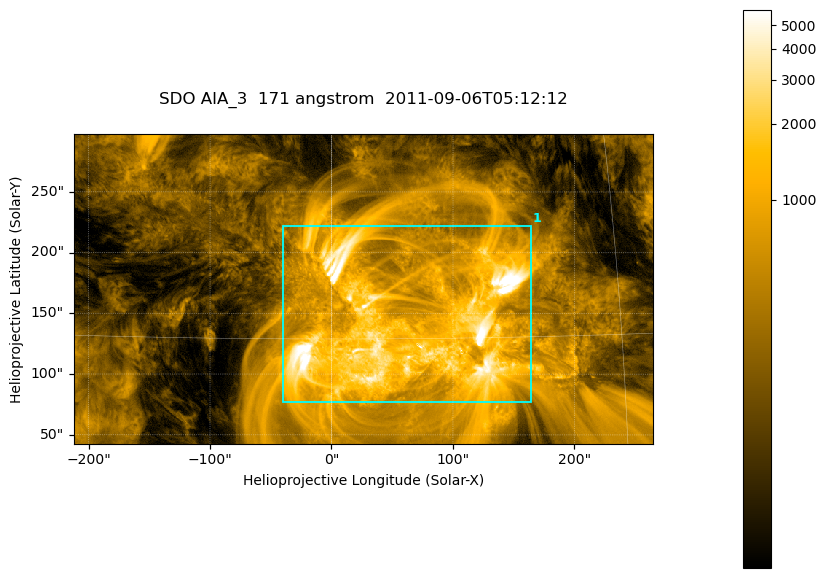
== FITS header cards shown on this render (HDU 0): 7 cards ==
TELESCOP= 'SDO     '           /
INSTRUME= 'AIA_3   '           /
WAVELNTH=                  171 /
WAVEUNIT= 'angstrom'           /
DATE-OBS= '2011-09-06T05:12:12.34' /
CTYPE1  = 'HPLN-TAN'           /
CTYPE2  = 'HPLT-TAN'           /

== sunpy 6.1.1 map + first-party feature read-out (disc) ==
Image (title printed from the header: SDO AIA_3  171 angstrom  2011-09-06T05:12:12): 795 x 425 px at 0.599 arcsec/px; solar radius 952 arcsec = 1588 px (partial field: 4.3% of the solar disc is inside the frame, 100% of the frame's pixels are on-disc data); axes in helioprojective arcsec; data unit not stated in the header (colour bar unlabelled)
Pointing: header CRPIX1/2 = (2050.96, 2049.84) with CRVAL1/2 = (0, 0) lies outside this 795 x 425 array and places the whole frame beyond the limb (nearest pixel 1.29 R_sun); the SolarSoft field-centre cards XCEN/YCEN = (26.08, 170.1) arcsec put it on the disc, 1628 arcsec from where CRPIX/CRVAL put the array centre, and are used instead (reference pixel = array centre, CRVAL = XCEN/YCEN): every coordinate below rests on XCEN/YCEN
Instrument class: DISC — disc imager (sunpy class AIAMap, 171 A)
Bright regions (active regions / flare kernels): reference = the on-disc median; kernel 7 px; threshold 5 sigma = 1372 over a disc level ~305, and >= 1.15x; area >= 337 px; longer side >= 5 px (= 3 arcsec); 1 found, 1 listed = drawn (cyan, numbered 1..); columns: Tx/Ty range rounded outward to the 2 arcsec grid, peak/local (2 s.f.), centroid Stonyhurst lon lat
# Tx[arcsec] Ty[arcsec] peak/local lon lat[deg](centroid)
1 -40..164 76..222 27 +4 +15